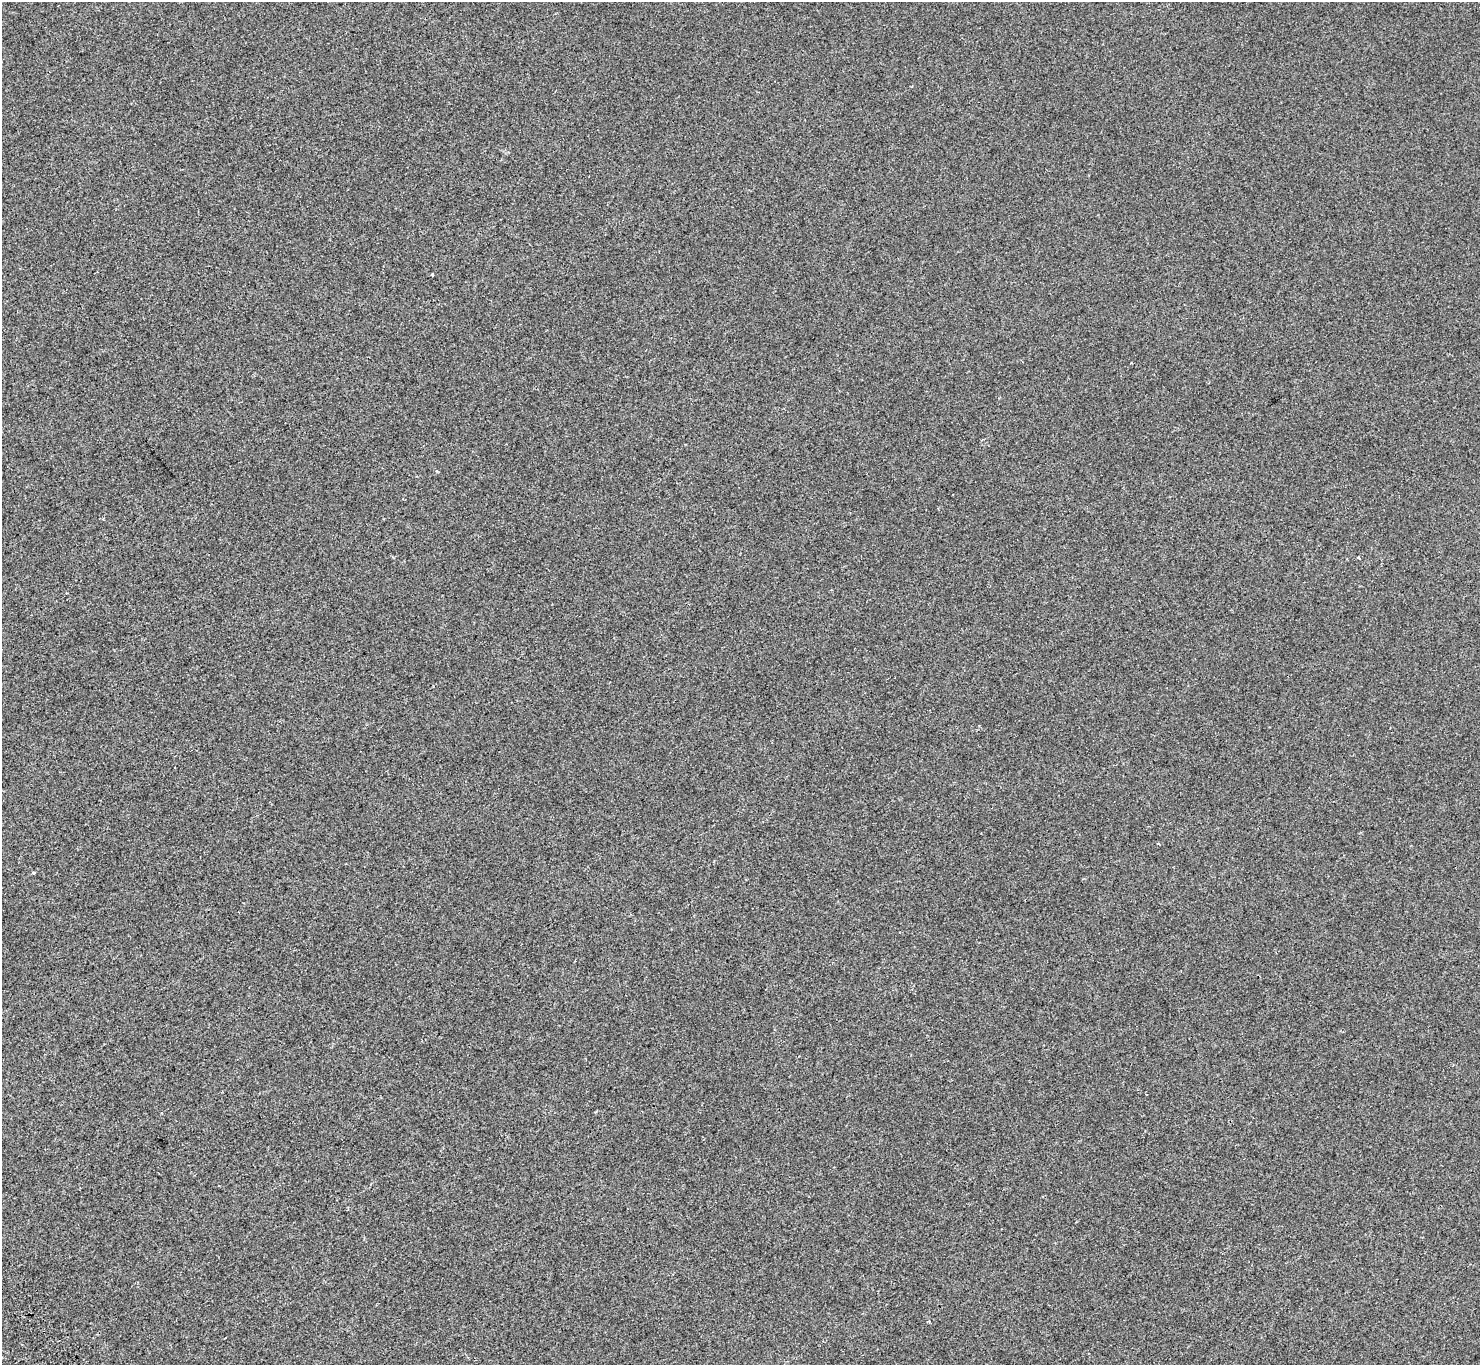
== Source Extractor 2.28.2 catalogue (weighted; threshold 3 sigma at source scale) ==
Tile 7 of 4 x 4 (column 3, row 2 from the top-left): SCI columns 3063-4540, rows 3049-4411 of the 6121 x 6036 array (HDU 1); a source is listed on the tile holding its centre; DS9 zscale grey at full resolution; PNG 1482 x 1367 px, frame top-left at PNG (2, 2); no overlay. Shown black and unused: <1% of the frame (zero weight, under 2 of 3 exposures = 7% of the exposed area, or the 3 px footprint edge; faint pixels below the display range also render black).
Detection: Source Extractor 2.28.2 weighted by HDU 2 'WHT'; one run over the whole footprint, this tile lists its part. Background -7.26e-04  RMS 0.0046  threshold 0.0205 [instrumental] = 3 sigma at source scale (4.5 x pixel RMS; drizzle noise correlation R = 1.50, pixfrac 1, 0.0396/0.0396 arcsec/px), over >= 5 px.
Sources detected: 4; all 4 listed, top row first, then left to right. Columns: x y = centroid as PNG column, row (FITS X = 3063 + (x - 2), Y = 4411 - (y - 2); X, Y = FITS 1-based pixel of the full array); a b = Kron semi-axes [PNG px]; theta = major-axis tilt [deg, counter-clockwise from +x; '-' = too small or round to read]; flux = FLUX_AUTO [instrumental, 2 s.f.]
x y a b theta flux
432 274 3 3 - 0.58
1358 558 4 3 - 0.39
33 873 3 3 - 1.3
1147 1094 2 2 - 0.35